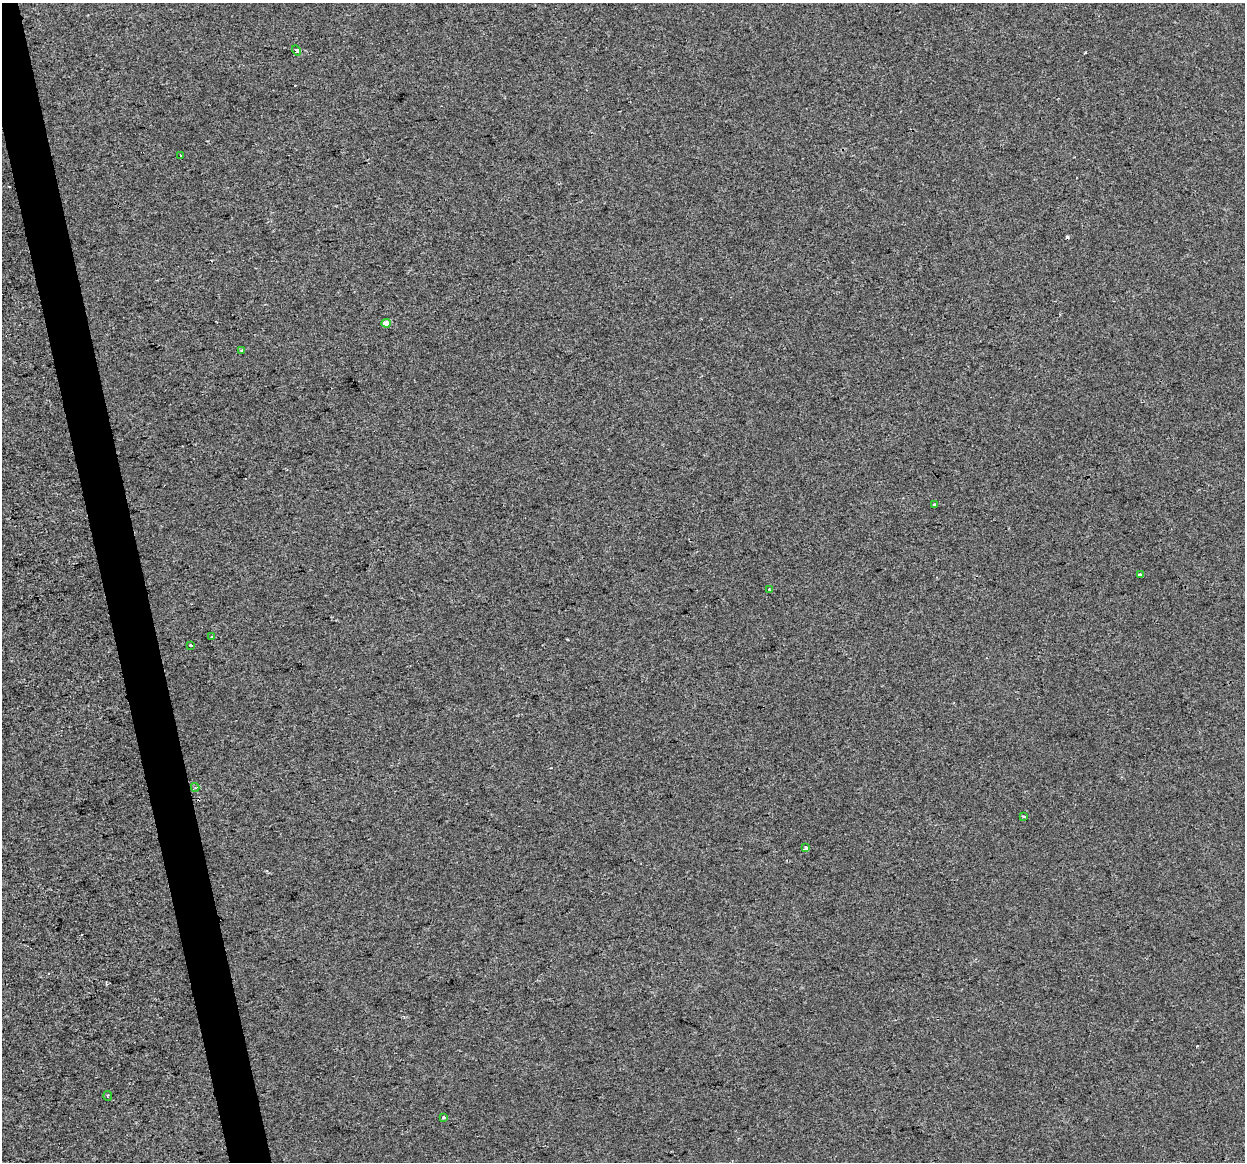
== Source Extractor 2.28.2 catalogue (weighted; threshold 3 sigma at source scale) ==
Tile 11 of 4 x 4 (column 3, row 3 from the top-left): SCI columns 2487-3729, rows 1241-2400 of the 4972 x 4754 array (HDU 1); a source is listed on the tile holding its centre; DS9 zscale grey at full resolution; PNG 1247 x 1164 px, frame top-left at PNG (2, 3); each listed source drawn as its Kron ellipse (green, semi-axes under 4 px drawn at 4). Shown black and unused: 3% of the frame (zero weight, under 2 of 3 exposures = <1% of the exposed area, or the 3 px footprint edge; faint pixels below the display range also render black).
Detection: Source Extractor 2.28.2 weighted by HDU 2 'WHT'; one run over the whole footprint, this tile lists its part. Background 1.36e-04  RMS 0.0057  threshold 0.0254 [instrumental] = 3 sigma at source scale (4.5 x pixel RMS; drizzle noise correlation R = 1.50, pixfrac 1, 0.0396/0.0396 arcsec/px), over >= 5 px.
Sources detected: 17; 3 cosmic-ray / hot-pixel residue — neither listed nor drawn; the other 14 listed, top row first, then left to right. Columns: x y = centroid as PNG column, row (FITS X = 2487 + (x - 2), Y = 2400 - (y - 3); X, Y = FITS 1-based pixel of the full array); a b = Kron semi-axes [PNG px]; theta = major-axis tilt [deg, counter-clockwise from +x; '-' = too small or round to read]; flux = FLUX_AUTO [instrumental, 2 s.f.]
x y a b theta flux
297 50 5 3 - 1
180 155 2 2 - 0.69
386 323 5 4 - 3.9
242 350 4 3 - 0.51
934 505 4 4 - 0.78
1140 575 4 3 - 2.8
769 589 3 3 - 0.49
211 637 2 2 - 0.51
191 645 3 3 - 1.2
195 787 4 4 - 0.76
1023 816 3 2 - 0.83
806 848 4 3 - 4.5
108 1096 5 2 - 0.76
444 1117 4 3 - 3.8